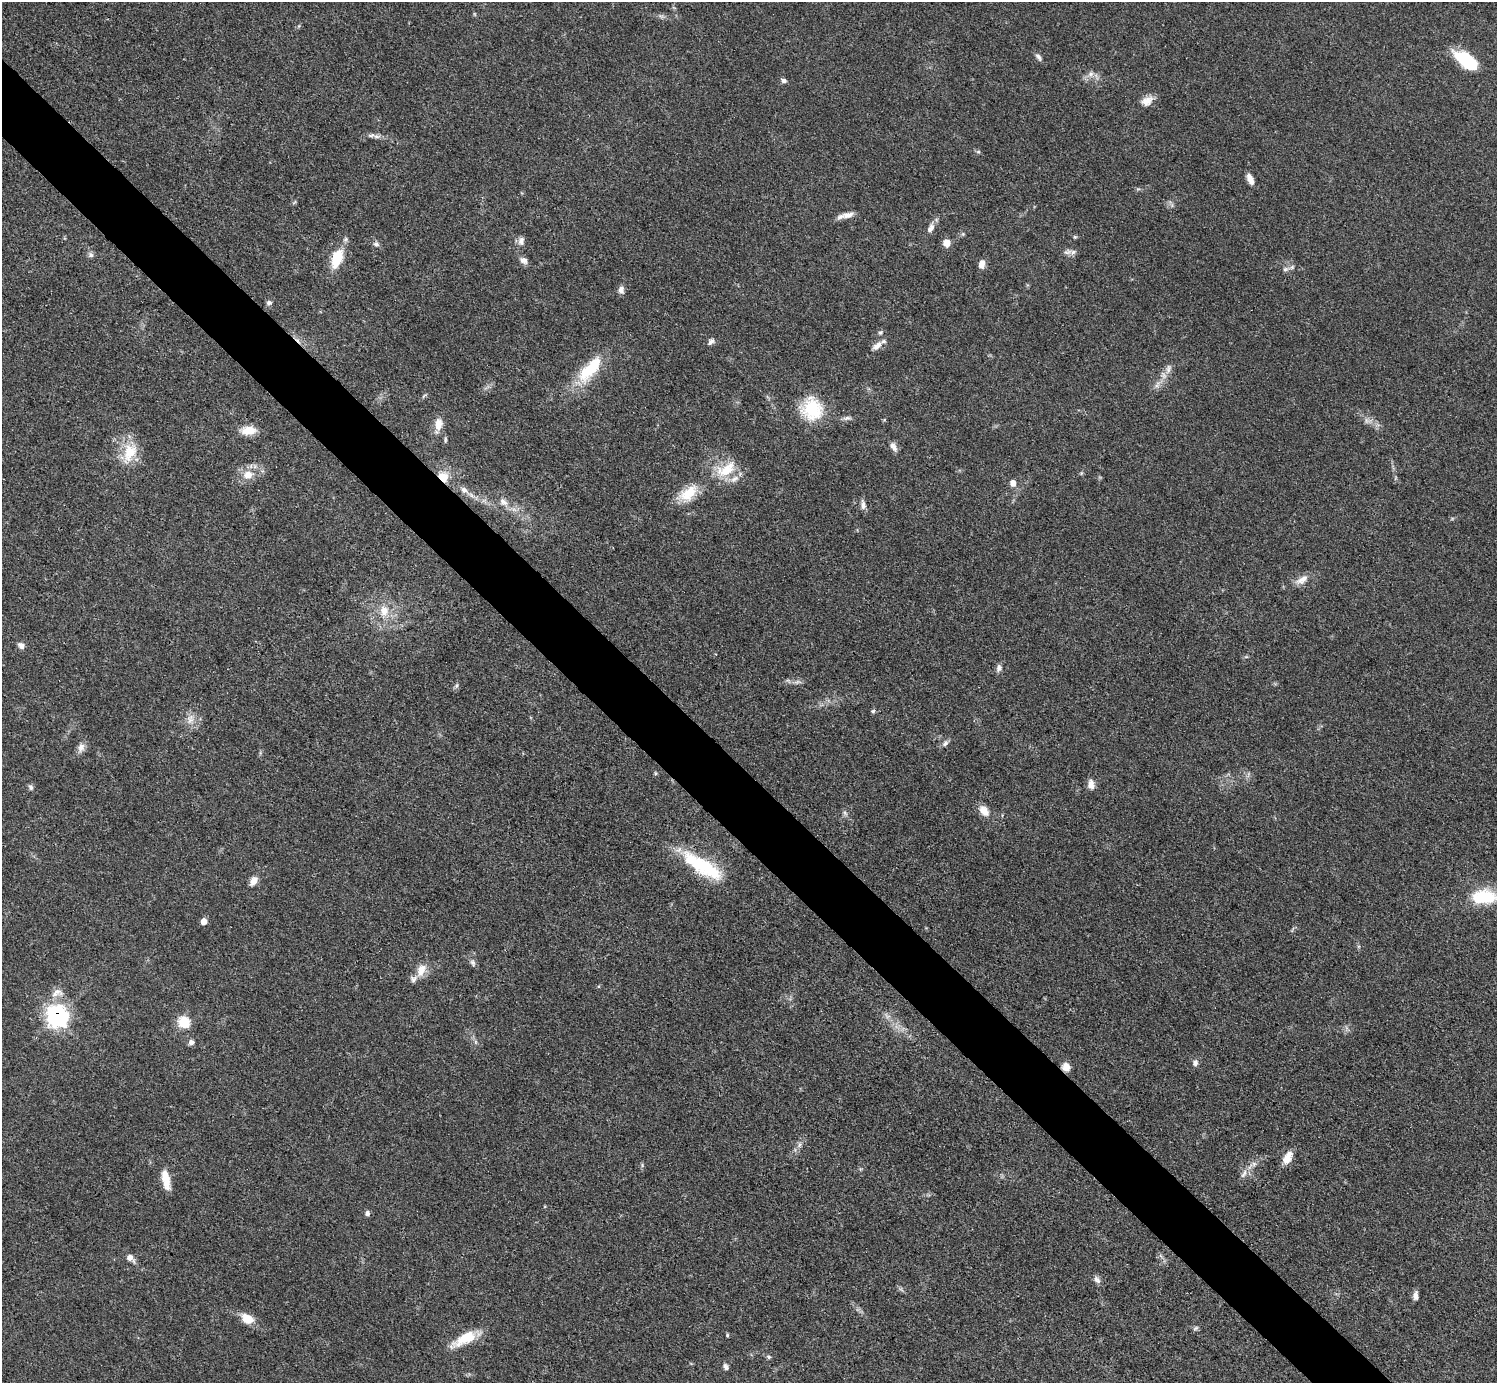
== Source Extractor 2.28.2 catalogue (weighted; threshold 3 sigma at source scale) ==
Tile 11 of 4 x 4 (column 3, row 3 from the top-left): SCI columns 2990-4484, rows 1680-3060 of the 5980 x 5979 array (HDU 1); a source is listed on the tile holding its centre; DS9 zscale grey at full resolution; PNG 1499 x 1385 px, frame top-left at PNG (2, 2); no overlay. Shown black and unused: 5% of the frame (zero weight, under 3 of 4 exposures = <1% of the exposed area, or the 3 px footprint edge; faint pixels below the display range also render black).
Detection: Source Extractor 2.28.2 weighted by HDU 2 'WHT'; one run over the whole footprint, this tile lists its part. Background 0.049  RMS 0.0048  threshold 0.0217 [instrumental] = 3 sigma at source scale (4.5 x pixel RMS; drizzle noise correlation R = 1.50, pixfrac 1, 0.05/0.05 arcsec/px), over >= 5 px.
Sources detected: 96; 1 inside a brighter object's white glare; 1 cosmic-ray / hot-pixel residue — not listed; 3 inside a brighter listed object's ellipse — not listed separately; the other 91 listed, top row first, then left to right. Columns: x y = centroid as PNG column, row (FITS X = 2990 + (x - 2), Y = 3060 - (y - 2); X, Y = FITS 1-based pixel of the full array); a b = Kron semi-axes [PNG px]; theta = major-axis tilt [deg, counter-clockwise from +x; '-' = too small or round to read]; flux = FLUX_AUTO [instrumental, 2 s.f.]
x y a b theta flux
1038 57 11 5 -59 1.6
1466 60 27 13 -36 23
1091 74 9 6 41 2.2
784 80 7 5 -15 1.6
1147 101 16 11 29 4.7
371 135 13 5 13 2
978 152 6 4 0 0.71
1250 179 12 6 -65 3.8
847 215 17 8 12 4
931 228 15 8 64 3.1
1075 237 6 4 -42 0.62
521 241 12 8 85 2.5
947 243 6 6 - 5.8
376 244 8 6 -26 1.5
1068 252 12 8 11 2.4
91 255 9 7 -45 1.4
337 258 24 12 70 14
524 260 11 8 -35 2.2
982 264 9 6 84 3.9
1285 269 8 5 26 1.3
621 290 9 7 -88 2.4
269 303 7 6 - 1.4
880 333 7 5 54 0.99
711 341 9 6 57 1.7
877 346 15 8 36 3.8
590 369 44 17 49 23
1168 369 16 7 76 3.3
1157 385 11 5 62 2.1
424 395 9 3 39 0.8
812 409 23 21 -67 26
847 418 13 5 7 1.7
1366 420 10 4 -89 1.4
438 425 19 9 79 5.7
248 430 18 10 4 7.4
445 440 9 4 86 0.78
893 447 13 7 -61 2.5
129 452 32 18 70 14
726 469 31 16 30 15
1081 473 6 4 71 0.61
248 475 14 11 15 6.9
443 477 13 10 -47 7.8
1013 483 7 5 -64 3.6
464 490 12 8 -35 3
688 493 30 15 38 12
503 502 13 8 -35 3.5
863 505 13 6 -84 2.2
1302 580 20 9 30 4.5
384 611 15 12 -86 7.6
21 645 9 7 -38 2.3
1246 657 6 4 18 0.65
999 668 11 7 74 1.9
797 682 12 5 11 1.9
456 686 7 4 59 0.99
873 711 6 5 - 0.91
190 719 16 10 74 4.7
945 743 10 6 49 1.7
81 747 13 9 84 2.9
655 773 5 4 - 0.62
1091 784 12 8 -81 3.1
31 787 8 6 -71 1.2
984 811 17 10 -49 4.7
845 813 7 5 -47 1.2
704 866 56 19 -34 33
253 881 13 8 58 3.5
1484 897 28 15 3 24
204 921 6 6 - 3.7
473 963 12 6 -69 1.7
421 970 18 11 66 5.9
57 993 19 11 14 5.1
887 1016 11 6 -37 2.2
56 1017 9 8 - 240
184 1022 7 6 - 31
191 1042 7 6 - 1.9
476 1042 7 4 -71 0.89
1195 1063 8 7 - 1.9
1066 1067 9 8 - 4.1
799 1145 7 4 71 1.2
1287 1157 17 9 62 5.5
1254 1164 7 6 - 1.6
1244 1174 15 5 62 2.6
166 1180 23 8 -78 7.7
367 1213 7 6 - 1.4
130 1258 12 7 -41 3.1
1097 1279 11 7 -55 1.9
1416 1295 10 6 88 2.3
247 1319 16 11 -29 7.1
1196 1328 8 5 28 0.98
727 1335 5 4 - 0.58
465 1339 37 11 27 13
768 1357 6 6 - 0.91
726 1367 8 6 -61 1.4
Overlapping masked pixels (flux is a lower limit): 4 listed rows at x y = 443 477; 704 866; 56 1017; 1066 1067